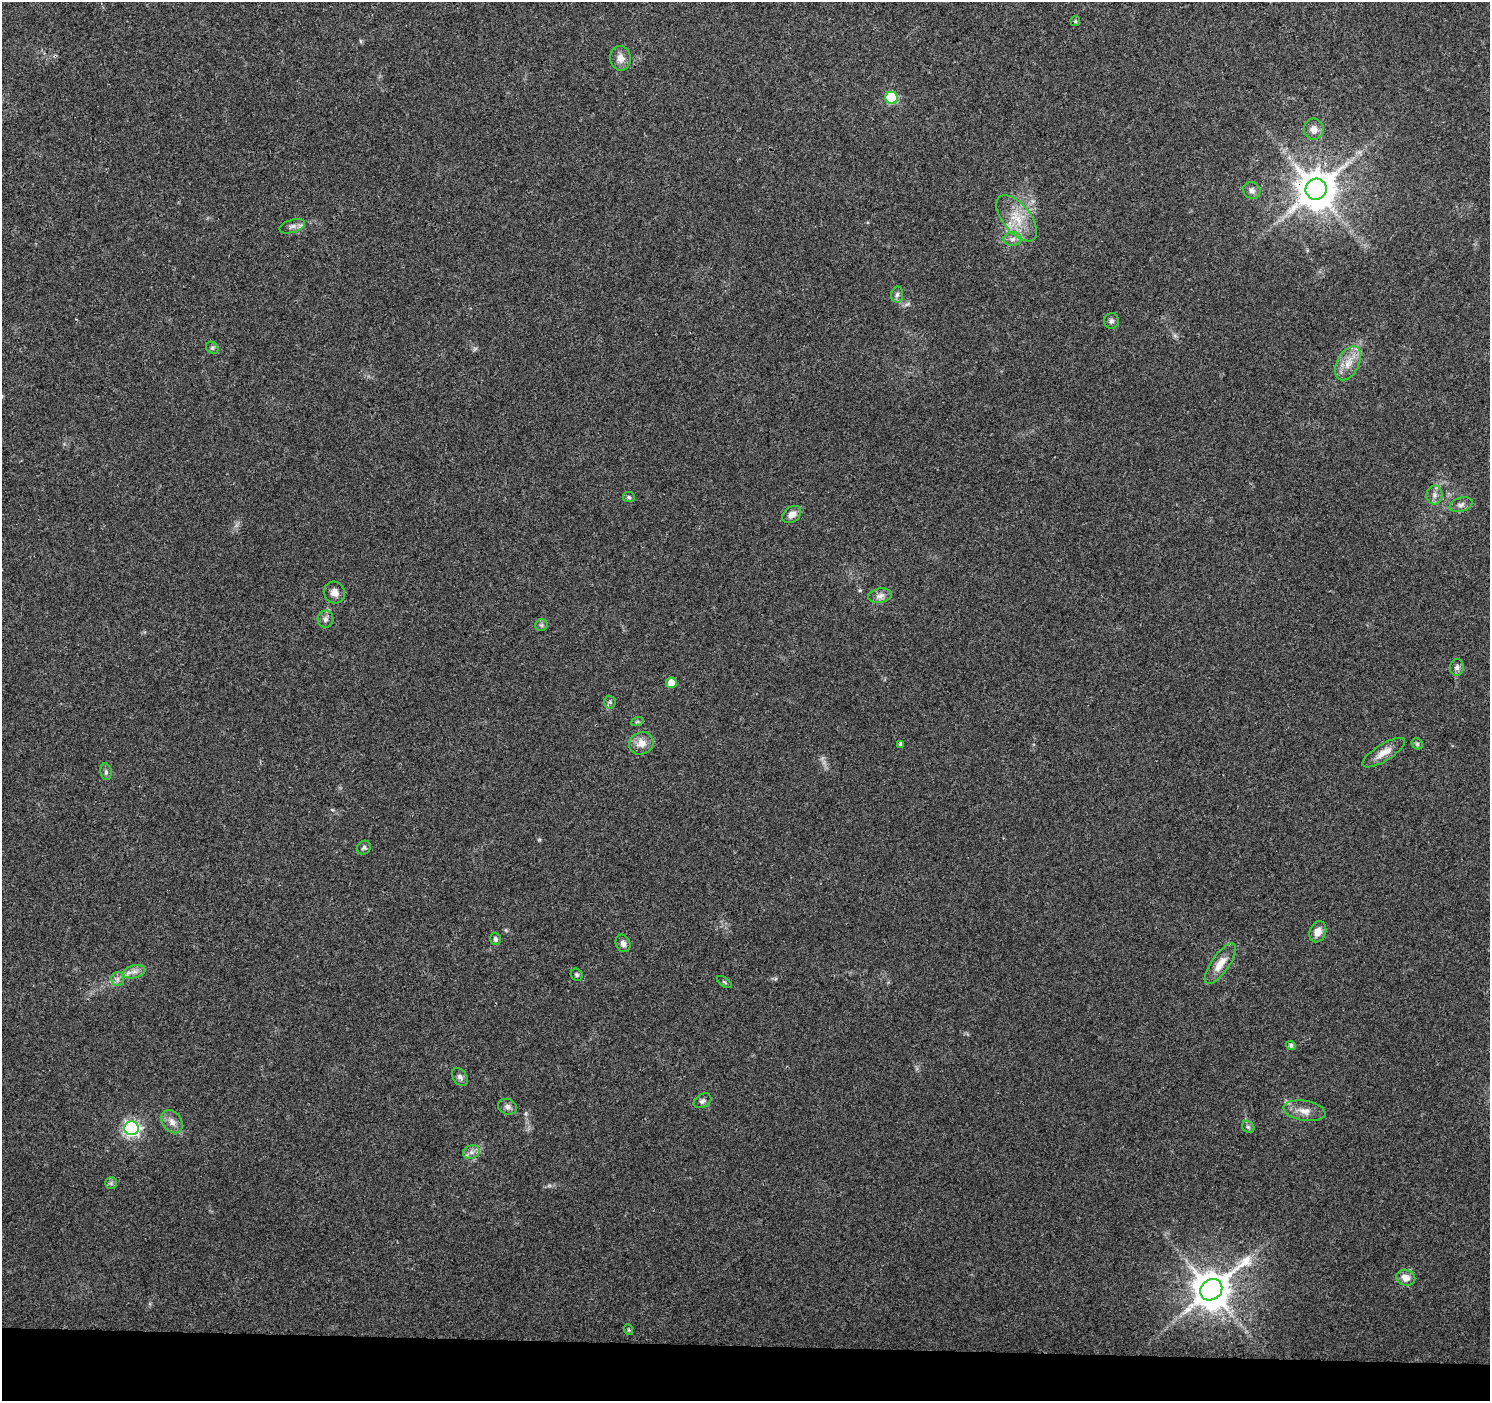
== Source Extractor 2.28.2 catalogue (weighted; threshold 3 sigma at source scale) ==
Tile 8 of 3 x 3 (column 2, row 3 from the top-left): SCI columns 1488-2975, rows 229-1627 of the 4471 x 4709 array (HDU 1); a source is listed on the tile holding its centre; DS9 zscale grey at full resolution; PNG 1492 x 1403 px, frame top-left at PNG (2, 2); each listed source drawn as its Kron ellipse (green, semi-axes under 4 px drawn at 4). Shown black and unused: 4% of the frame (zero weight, under 3 of 4 exposures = <1% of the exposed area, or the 3 px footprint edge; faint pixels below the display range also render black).
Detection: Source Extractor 2.28.2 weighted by HDU 2 'WHT'; one run over the whole footprint, this tile lists its part. Background 0.0484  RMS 0.0039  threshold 0.0174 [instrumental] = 3 sigma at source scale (4.5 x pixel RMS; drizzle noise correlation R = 1.50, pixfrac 1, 0.0396/0.0396 arcsec/px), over >= 5 px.
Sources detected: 52; all 52 listed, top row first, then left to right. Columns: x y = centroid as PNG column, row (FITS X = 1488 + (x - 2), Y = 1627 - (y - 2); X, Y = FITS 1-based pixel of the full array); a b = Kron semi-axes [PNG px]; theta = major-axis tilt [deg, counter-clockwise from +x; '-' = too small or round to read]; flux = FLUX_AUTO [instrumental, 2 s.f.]
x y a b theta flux
1075 21 5 4 - 0.5
620 58 12 10 -80 3.1
891 98 6 6 - 30
1314 129 10 10 - 3.1
1316 189 11 10 - 1300
1252 190 9 8 - 1.7
1017 218 27 14 -51 9.6
292 226 13 6 16 1.7
1013 239 9 7 2 1.9
897 294 8 6 83 1.1
1111 321 8 7 - 1.1
212 348 7 5 -44 0.78
1348 363 18 11 62 5.4
1434 495 9 8 - 1.8
629 497 6 5 - 0.65
1461 505 12 7 19 1.7
792 515 10 7 36 2.8
334 593 11 10 - 2.6
880 596 12 7 10 2.1
325 619 8 8 - 1.5
541 625 6 5 - 0.75
1457 667 8 7 - 1.3
671 683 5 5 - 5.3
610 702 6 6 - 0.84
637 722 6 4 19 0.54
641 743 12 11 - 4
901 744 4 3 - 0.66
1417 744 6 5 - 0.59
1384 753 24 8 32 4.1
106 772 8 5 -81 0.96
364 848 7 6 - 0.94
1318 932 11 8 67 3.5
495 939 6 5 - 1
623 943 9 7 -67 1.7
1220 964 24 9 55 5.1
134 972 11 6 13 2.1
577 975 6 5 - 0.73
117 979 7 6 - 1.3
724 982 8 3 -34 0.55
1291 1045 5 4 - 1
460 1077 10 6 -52 1.3
703 1101 9 6 31 1.2
507 1107 9 7 -20 1.5
1304 1111 21 10 -9 4.2
172 1122 12 9 -54 2.8
1248 1127 7 5 -42 0.84
132 1128 7 7 - 110
471 1152 8 6 20 1.7
111 1183 6 5 - 0.78
1406 1278 9 8 - 3.5
1211 1290 12 10 41 1200
629 1330 5 3 - 0.4
Overlapping masked pixels (flux is a lower limit): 1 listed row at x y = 1316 189